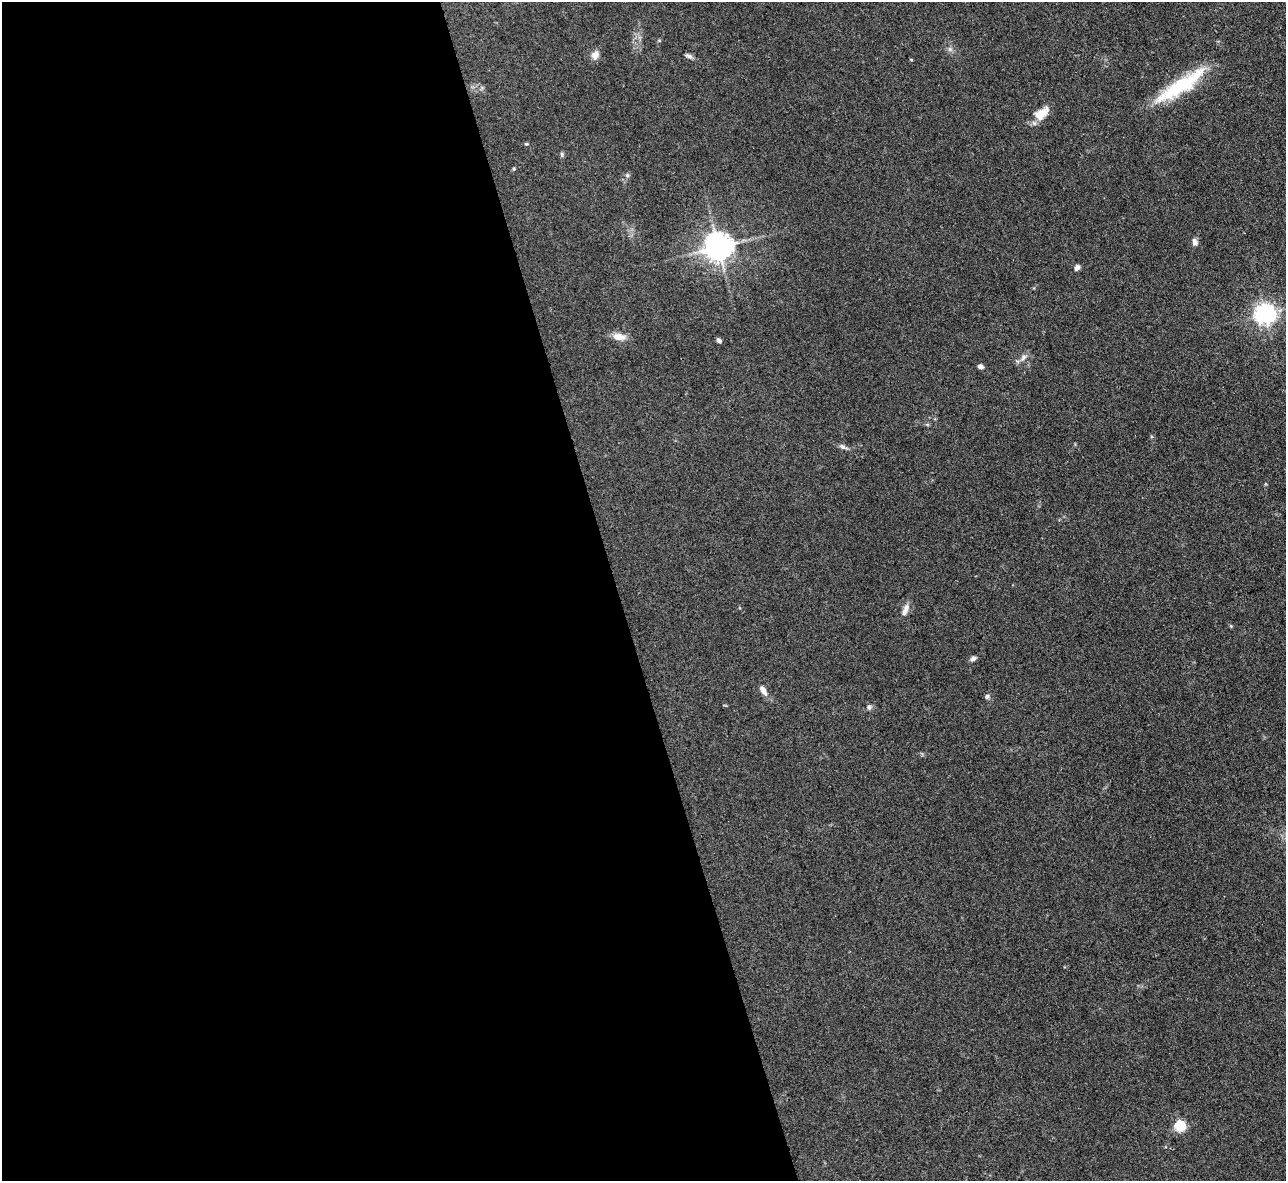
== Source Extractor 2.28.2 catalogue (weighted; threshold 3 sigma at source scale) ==
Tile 9 of 4 x 4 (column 1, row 3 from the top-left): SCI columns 1-1284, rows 1440-2618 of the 5139 x 5115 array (HDU 1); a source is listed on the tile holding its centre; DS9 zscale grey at full resolution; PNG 1288 x 1183 px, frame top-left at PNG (2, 2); no overlay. Shown black and unused: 48% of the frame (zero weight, under 3 of 4 exposures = <1% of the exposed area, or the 3 px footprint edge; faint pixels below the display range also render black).
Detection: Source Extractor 2.28.2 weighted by HDU 2 'WHT'; one run over the whole footprint, this tile lists its part. Background 0.059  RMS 0.0053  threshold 0.0241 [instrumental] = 3 sigma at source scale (4.5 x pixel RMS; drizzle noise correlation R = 1.50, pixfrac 1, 0.05/0.05 arcsec/px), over >= 5 px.
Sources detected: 25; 1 inside a brighter listed object's ellipse — not listed separately; the other 24 listed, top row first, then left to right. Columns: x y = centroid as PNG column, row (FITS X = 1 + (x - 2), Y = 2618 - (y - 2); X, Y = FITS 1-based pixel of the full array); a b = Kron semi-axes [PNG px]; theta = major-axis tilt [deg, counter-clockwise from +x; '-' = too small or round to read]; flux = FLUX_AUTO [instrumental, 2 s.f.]
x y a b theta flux
950 49 7 6 - 1.5
595 55 11 8 73 3.7
689 56 10 5 -18 1.6
1180 86 62 14 33 38
1041 113 21 12 34 7.6
526 144 7 3 -8 0.58
562 154 6 5 - 0.9
514 169 5 4 - 0.75
627 175 6 5 - 0.95
1195 242 9 6 -74 2.2
719 247 8 8 - 750
1077 267 8 5 57 1.7
1265 314 7 7 - 330
619 337 16 8 -8 5.6
719 340 6 4 -45 1.4
1023 357 11 6 61 2.2
980 366 6 5 - 2
843 447 10 6 -35 1.6
906 608 11 8 75 2.9
973 659 8 6 25 1.5
763 690 13 6 -59 3.5
987 696 7 6 - 1.2
869 707 7 6 - 1.3
1180 1126 5 5 - 49
Overlapping masked pixels (flux is a lower limit): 1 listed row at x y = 1180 86